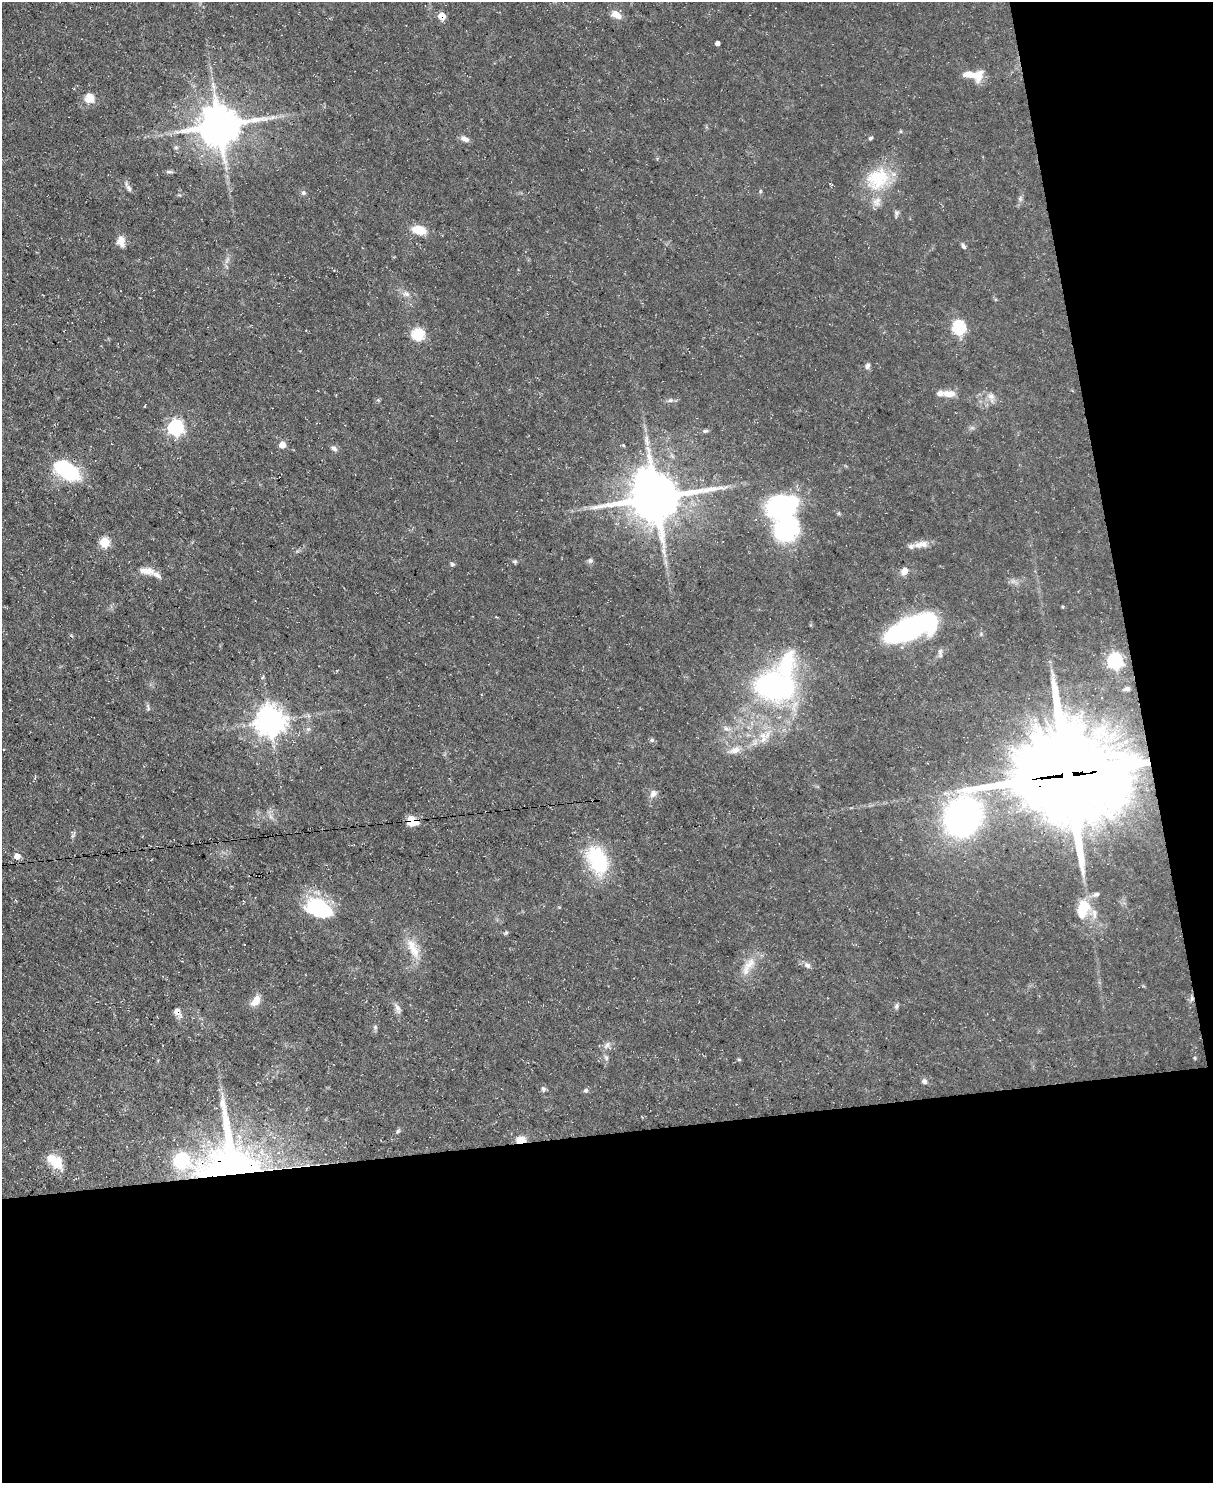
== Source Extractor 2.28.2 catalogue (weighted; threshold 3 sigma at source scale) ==
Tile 12 of 4 x 3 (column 4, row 3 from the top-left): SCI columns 3635-4845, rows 245-1725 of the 4845 x 4820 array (HDU 1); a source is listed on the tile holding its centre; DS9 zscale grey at full resolution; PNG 1215 x 1485 px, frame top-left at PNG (2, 2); no overlay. Shown black and unused: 30% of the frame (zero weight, under 3 of 5 exposures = <1% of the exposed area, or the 3 px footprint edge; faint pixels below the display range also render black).
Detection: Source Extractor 2.28.2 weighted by HDU 2 'WHT'; one run over the whole footprint, this tile lists its part. Background 0.0572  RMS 0.0044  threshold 0.02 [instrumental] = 3 sigma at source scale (4.5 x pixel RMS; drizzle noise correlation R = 1.50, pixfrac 1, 0.05/0.05 arcsec/px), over >= 5 px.
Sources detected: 88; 2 inside a brighter object's white glare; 1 cosmic-ray / hot-pixel residue — not listed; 6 inside a brighter listed object's ellipse — not listed separately; the other 79 listed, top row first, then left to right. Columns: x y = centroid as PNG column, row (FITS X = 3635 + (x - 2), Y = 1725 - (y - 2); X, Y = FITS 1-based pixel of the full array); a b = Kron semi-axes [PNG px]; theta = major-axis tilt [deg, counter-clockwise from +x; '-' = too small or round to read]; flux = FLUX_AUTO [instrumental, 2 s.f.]
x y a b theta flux
616 15 13 8 -33 3.9
442 16 6 6 - 5.6
717 43 4 4 - 1.7
970 75 19 8 -5 5
89 98 14 13 - 4.1
219 126 12 12 - 1300
871 138 6 4 27 0.67
465 139 11 6 -25 2.1
176 147 6 4 0 0.66
169 172 9 3 -13 0.79
878 178 33 27 34 21
128 187 15 5 -57 1.5
760 191 6 3 -73 0.49
303 193 6 5 - 0.88
896 213 7 6 - 0.97
419 230 18 10 -13 6.6
121 242 15 9 -77 3.3
963 246 7 5 -58 1.1
406 294 8 6 -21 1.5
959 327 7 6 - 49
418 334 6 6 - 38
867 366 8 6 64 1.2
949 394 17 8 -3 4.3
991 396 11 7 -28 2.3
175 427 7 7 - 89
705 431 7 5 14 0.81
282 445 5 5 - 4.8
334 448 9 6 -29 1.3
66 470 23 12 -32 42
656 498 16 13 13 1900
783 506 36 27 20 47
104 542 5 5 - 21
921 544 22 8 8 4
663 551 7 5 -89 1.3
515 561 6 5 - 0.71
590 561 7 7 - 1
452 564 6 4 -15 0.74
147 571 21 8 -5 4.3
904 571 8 7 - 3.4
910 628 34 12 22 160
940 652 10 5 81 1.3
1115 661 7 7 - 86
786 665 32 15 73 23
774 686 26 18 -6 110
1127 689 5 3 - 0.72
270 721 9 9 - 600
726 729 7 4 -1 1.1
763 739 25 7 50 5
652 740 6 5 - 0.73
735 750 15 8 23 3.5
1068 774 33 30 -11 7100
653 793 10 8 73 2.1
963 817 30 26 57 140
412 822 13 9 -1 5.8
17 856 6 6 - 2.7
598 860 37 22 -64 26
1096 894 8 5 11 1.3
321 907 29 23 85 21
1083 909 21 14 73 13
506 933 6 4 19 0.57
413 948 31 10 -65 7.6
750 964 23 10 43 5.8
807 965 9 7 -27 1.6
256 1001 16 9 53 3.9
896 1006 8 5 69 0.9
397 1008 15 6 -64 1.9
177 1011 8 7 - 2.4
375 1027 6 4 -48 0.71
607 1045 9 4 54 1.3
606 1058 7 4 89 0.86
739 1059 6 4 -1 0.49
924 1081 7 6 - 1.1
543 1089 7 5 -89 0.97
586 1090 6 5 - 0.94
398 1131 6 4 45 0.61
521 1140 10 7 9 4.9
181 1160 9 7 48 52
55 1161 23 13 -40 8.8
232 1165 42 34 -69 270
Overlapping masked pixels (flux is a lower limit): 6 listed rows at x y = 442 16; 1068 774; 412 822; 177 1011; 521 1140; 232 1165